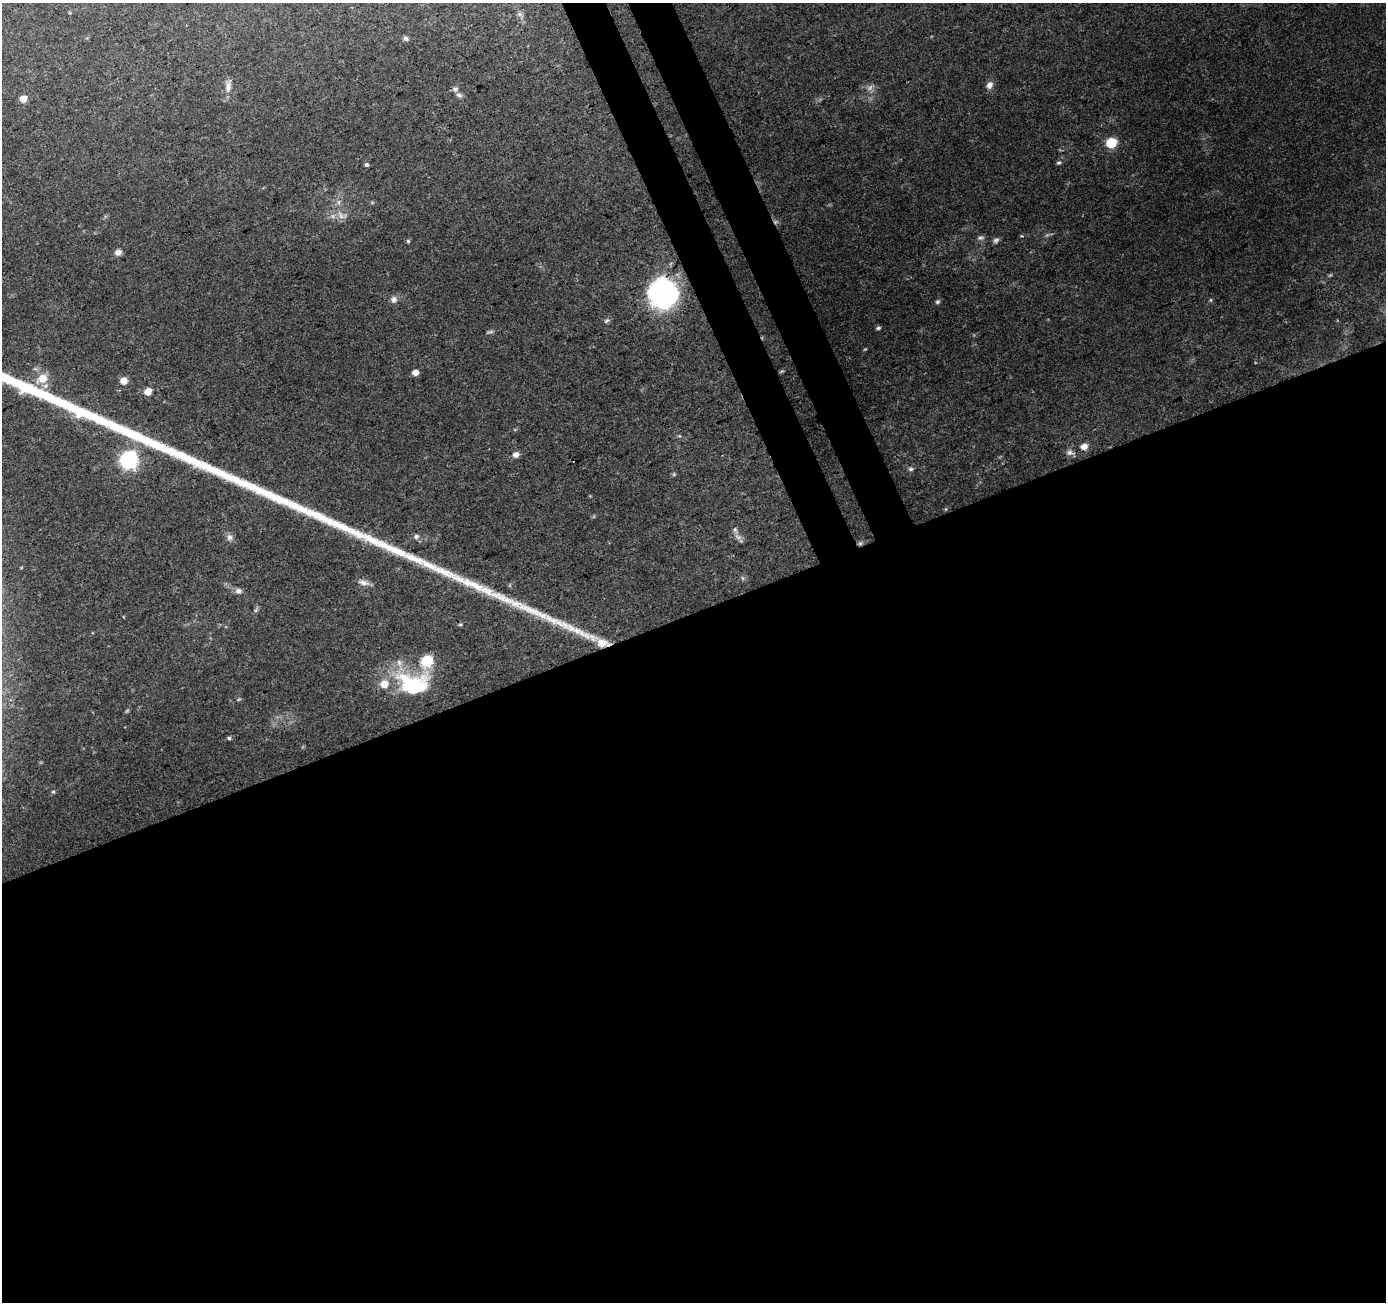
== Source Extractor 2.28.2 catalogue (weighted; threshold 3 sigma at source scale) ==
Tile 15 of 4 x 4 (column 3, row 4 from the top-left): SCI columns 2822-4205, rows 106-1405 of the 5645 x 5464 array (HDU 1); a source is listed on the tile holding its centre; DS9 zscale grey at full resolution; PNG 1388 x 1304 px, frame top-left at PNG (2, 3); no overlay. Shown black and unused: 56% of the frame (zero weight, under 3 of 4 exposures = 5% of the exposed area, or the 3 px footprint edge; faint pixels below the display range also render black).
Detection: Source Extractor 2.28.2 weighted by HDU 2 'WHT'; one run over the whole footprint, this tile lists its part. Background 0.0724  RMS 0.005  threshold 0.0224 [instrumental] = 3 sigma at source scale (4.5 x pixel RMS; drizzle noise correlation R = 1.50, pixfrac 1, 0.0396/0.0396 arcsec/px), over >= 5 px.
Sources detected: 51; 1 too faint to see at this stretch — not listed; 5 inside a brighter listed object's ellipse — not listed separately; the other 45 listed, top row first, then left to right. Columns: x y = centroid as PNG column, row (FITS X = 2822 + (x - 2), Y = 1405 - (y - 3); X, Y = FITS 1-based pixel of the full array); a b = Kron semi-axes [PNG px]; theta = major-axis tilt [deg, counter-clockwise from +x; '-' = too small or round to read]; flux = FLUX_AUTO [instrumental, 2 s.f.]
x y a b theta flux
406 38 7 6 - 1.1
990 85 10 8 55 2.8
228 87 17 8 81 3.4
870 88 7 6 - 1.7
459 95 10 6 -23 1.4
23 99 6 5 - 4.8
1111 143 6 6 - 30
1059 163 5 5 - 0.94
366 164 5 5 - 1.1
339 202 7 4 72 1.1
341 215 11 6 -72 2.4
980 238 8 5 0 1.3
996 240 8 6 20 1.4
408 241 5 5 - 0.65
118 252 7 6 - 2.7
663 293 35 34 - 59
394 299 9 8 - 2.2
1211 300 6 4 -90 0.56
937 302 6 5 - 0.92
607 321 9 5 26 1.1
878 328 5 4 - 0.99
415 373 5 5 - 3.6
42 378 12 9 26 7.4
124 381 6 6 - 5
148 391 5 5 - 5.6
679 436 5 5 - 0.69
1084 447 6 5 - 4.3
1070 452 12 7 -5 2.1
516 455 6 5 - 3.1
129 460 7 7 - 180
911 469 7 5 2 0.99
674 474 6 4 47 0.63
946 509 5 3 - 0.49
735 530 7 5 70 1.2
230 537 9 8 - 2.1
416 537 7 7 - 1.4
738 537 10 5 -36 2
860 543 6 5 - 0.94
363 582 15 7 -14 2.8
238 591 8 7 - 2.1
256 610 7 4 72 0.91
460 624 6 3 8 0.59
414 684 41 27 -10 40
229 738 5 5 - 0.72
53 792 6 3 1 0.56
Overlapping masked pixels (flux is a lower limit): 1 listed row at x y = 860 543
Unlisted compact peaks at least as high as the median listed source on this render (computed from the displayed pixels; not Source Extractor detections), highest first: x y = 577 631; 507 600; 443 572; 487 591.